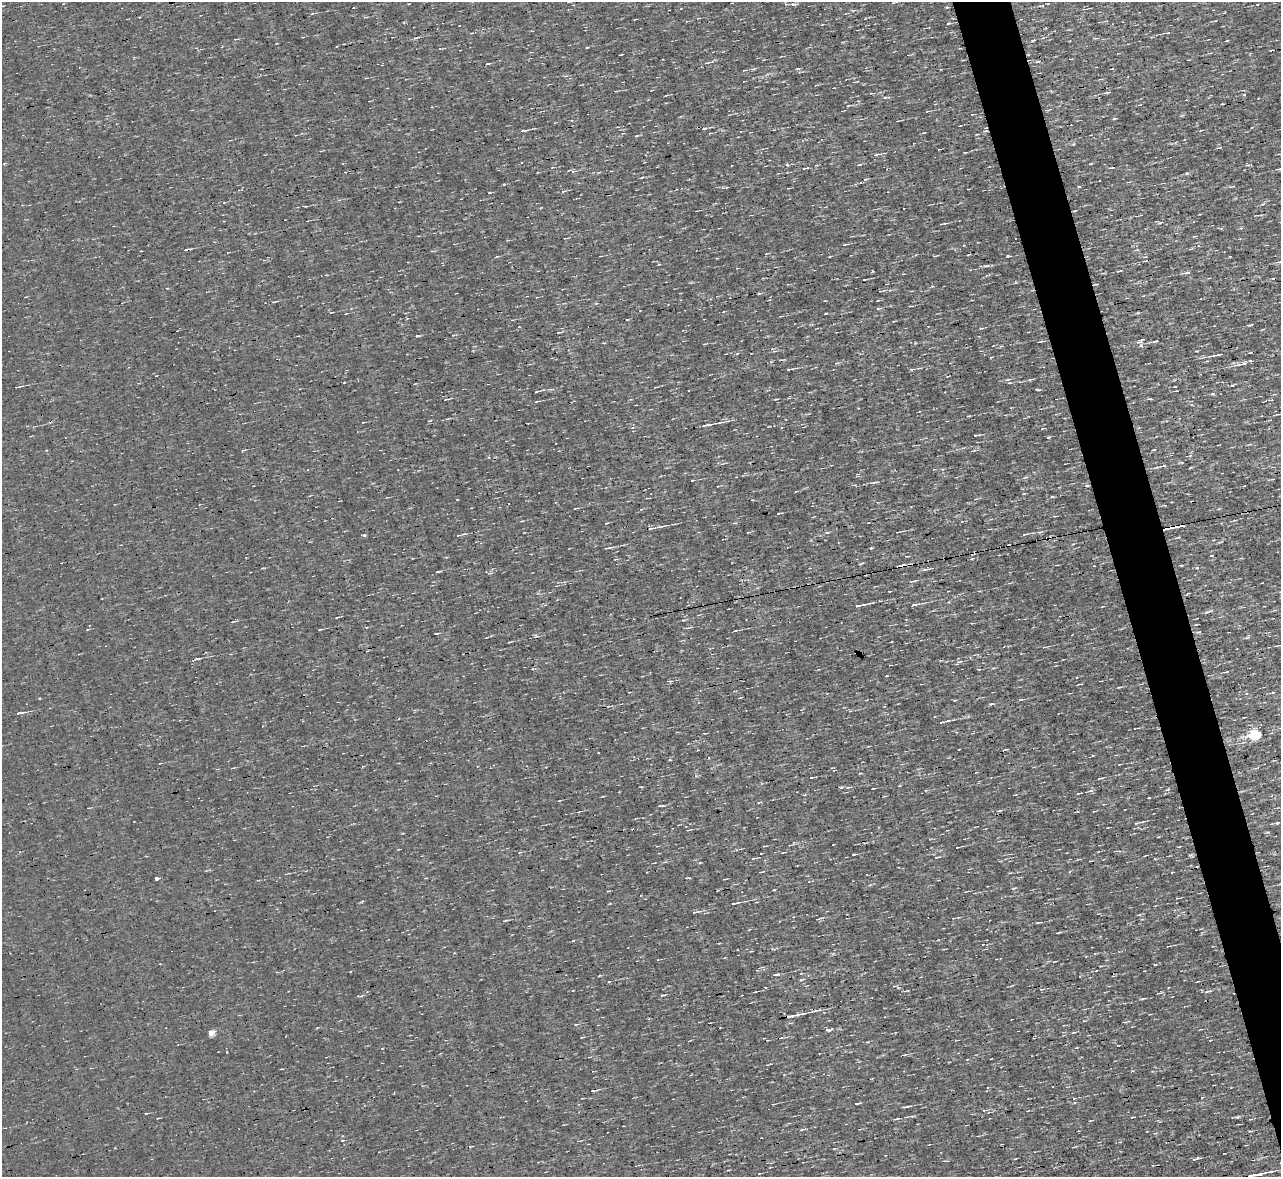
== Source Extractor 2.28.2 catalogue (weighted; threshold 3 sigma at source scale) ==
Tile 6 of 4 x 4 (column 2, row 2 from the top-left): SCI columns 1280-2558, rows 2497-3671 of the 5117 x 5112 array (HDU 1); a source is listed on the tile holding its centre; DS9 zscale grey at full resolution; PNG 1283 x 1179 px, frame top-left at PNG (2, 2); no overlay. Shown black and unused: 4% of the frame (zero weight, under 3 of 4 exposures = <1% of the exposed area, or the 3 px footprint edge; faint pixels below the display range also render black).
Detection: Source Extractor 2.28.2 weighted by HDU 2 'WHT'; one run over the whole footprint, this tile lists its part. Background 0.00314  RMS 0.044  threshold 0.2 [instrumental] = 3 sigma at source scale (4.5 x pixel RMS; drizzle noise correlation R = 1.50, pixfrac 1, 0.05/0.05 arcsec/px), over >= 5 px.
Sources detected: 215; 4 cosmic-ray / hot-pixel residue — not listed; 3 inside a brighter listed object's ellipse — not listed separately; the other 208 listed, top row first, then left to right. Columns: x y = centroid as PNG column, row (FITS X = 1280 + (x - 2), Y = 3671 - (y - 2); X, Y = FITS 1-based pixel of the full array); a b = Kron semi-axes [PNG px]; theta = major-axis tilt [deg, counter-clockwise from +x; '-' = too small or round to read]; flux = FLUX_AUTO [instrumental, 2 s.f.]
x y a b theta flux
794 4 9 4 4 9.5
1040 6 6 3 0 5
947 7 4 3 - 4.2
669 10 2 2 - 2.6
948 23 5 3 - 4.8
416 38 8 4 16 8.8
1033 40 4 2 - 4
587 47 4 2 - 3.2
1038 61 6 3 12 6.8
488 63 5 2 - 5
706 63 8 4 16 9.6
1108 92 6 3 10 8.1
1244 94 4 3 - 3.9
666 95 5 2 - 6.3
848 106 5 3 - 3.9
927 111 4 3 - 4.1
1114 119 5 3 - 4.7
960 126 4 2 - 2.9
704 128 7 3 9 6.5
524 131 12 3 6 11
986 131 7 2 5 4.9
623 133 5 3 - 3.5
710 133 4 2 - 3.6
965 152 4 2 - 3.8
876 154 10 3 11 7.5
787 165 4 3 - 8.7
859 165 6 3 16 5.5
1248 165 6 4 -10 6
806 168 12 3 13 7.9
573 171 6 4 19 7
1187 173 4 4 - 5.9
642 177 4 2 - 4.1
865 179 6 4 24 6.2
1079 187 5 3 - 3.4
723 188 5 4 - 7.7
1160 222 6 3 11 6.1
942 224 7 3 13 6
1195 236 5 3 - 3.7
844 245 6 3 19 4.5
1198 246 4 3 - 3.4
187 249 9 2 11 7.6
1191 249 5 3 - 4.5
1007 256 3 2 - 4.5
1279 262 7 3 13 5.7
659 264 4 3 - 3.4
986 266 10 4 6 9
1120 271 8 2 10 5.2
1187 272 8 4 17 13
865 279 4 2 - 3.6
1096 284 6 2 3 5.2
880 291 4 2 - 3.1
877 301 4 2 - 2.5
274 302 8 3 10 5.6
879 308 8 3 6 6.4
826 313 4 2 - 3.6
894 321 4 2 - 3.3
1251 324 8 3 20 7.9
982 328 6 3 0 4.7
1028 332 3 2 - 3.7
417 336 7 3 -3 6.4
1040 341 7 2 9 6.7
1156 341 7 3 10 8.8
1140 342 8 5 2 11
1001 346 5 3 - 4.2
1219 354 12 3 12 19
837 363 6 4 13 6.8
1245 363 8 5 16 20
789 369 5 3 - 6.5
912 369 5 3 - 5.3
1007 379 8 3 19 6.6
1010 383 5 3 - 4.2
18 387 8 3 12 6.5
1037 390 4 3 - 14
537 391 9 2 9 6.2
1212 394 5 3 - 5.4
446 399 5 2 - 4.6
1150 399 6 3 -1 5
537 401 7 3 13 4.7
1192 405 4 3 - 4.2
969 416 6 2 5 3.9
947 421 3 2 - 2.9
721 422 11 3 10 9.8
707 425 11 4 8 14
976 435 9 2 7 5.6
1154 449 4 3 - 9
243 450 5 3 - 4.3
974 450 6 3 21 5.1
1163 466 10 4 18 11
692 480 3 2 - 3.3
875 482 10 3 10 7.5
1087 485 6 4 -3 6.4
1052 496 5 3 - 4.8
575 508 6 2 13 3.9
779 513 5 2 - 6.2
1235 520 4 3 - 4.3
868 523 3 2 - 4.1
1180 526 16 3 13 80
651 528 10 5 11 16
1025 534 6 3 15 8
363 535 3 2 - 31
458 535 3 3 - 4.3
1178 537 8 3 15 6.6
608 548 12 3 8 11
907 556 4 2 - 3.9
861 563 7 2 21 4.1
900 565 12 3 13 19
262 568 4 2 - 3.8
1197 568 5 4 - 5.6
924 570 9 4 9 10
913 581 12 3 11 8.1
865 604 7 3 4 9.4
858 605 7 3 5 24
914 605 11 4 11 14
1208 612 9 3 11 9.1
232 622 6 3 19 5.2
688 628 7 4 15 7.2
320 630 5 2 - 4.3
1199 632 6 4 17 5.9
435 633 4 3 - 4
535 636 8 3 31 7.3
1247 637 9 3 35 7.7
1044 647 4 3 - 3.7
196 659 10 2 13 12
958 662 9 4 13 12
979 670 4 2 - 4.1
1227 672 6 2 19 3.9
670 681 7 3 -5 5.3
1273 692 5 3 - 4.4
1020 700 7 3 4 5.5
991 704 6 3 3 5.3
850 711 4 3 - 3.9
20 713 12 3 10 12
941 722 6 4 5 9.6
1255 735 6 5 - 430
1119 764 4 2 - 3.2
363 766 4 2 - 4.2
860 773 4 2 - 3.1
812 777 3 2 - 4.7
1100 778 6 2 9 5.2
849 787 10 3 7 11
873 788 4 2 - 3.6
1168 789 7 4 30 6.7
926 790 4 3 - 3.9
1091 791 7 4 9 8.4
1079 793 5 2 - 5.6
1015 795 4 2 - 3
1149 798 2 2 - 3.5
661 806 7 2 -2 5.6
1125 809 3 2 - 3.5
999 811 5 3 - 4.8
1094 811 4 3 - 3.7
1136 823 4 3 - 5.6
1277 823 6 4 8 8.1
678 825 4 2 - 2.7
790 845 5 3 - 4.6
764 846 3 2 - 3.7
957 847 3 2 - 3.5
1179 847 4 2 - 3.6
520 852 5 3 - 4.2
783 852 6 2 14 3.6
1066 853 3 2 - 2.7
854 854 6 2 7 4.8
937 857 5 2 - 4.2
754 858 5 3 - 4.5
761 872 6 2 9 3.9
157 878 3 3 - 120
362 901 4 4 - 4.7
734 903 10 3 11 15
696 912 15 4 10 12
1139 915 6 3 18 4.6
819 919 10 2 14 6.4
505 921 7 3 12 5.9
1038 923 6 2 10 6.5
1058 933 6 2 19 3.9
983 944 3 2 - 2.3
1168 946 6 2 12 3.3
777 974 5 3 - 5.8
802 980 7 3 21 6
609 982 3 2 - 5.2
895 986 6 3 0 4.6
1042 989 5 3 - 4.2
1206 992 6 3 18 6.1
662 995 6 3 6 5.3
1143 999 6 2 19 4.6
798 1014 16 4 15 20
1084 1021 4 2 - 3.4
575 1024 5 4 - 7.3
317 1028 3 2 - 3.4
828 1030 5 4 - 14
1074 1032 6 3 17 4.5
211 1033 5 4 - 70
781 1038 7 2 11 6
1210 1040 3 2 - 2.8
867 1042 4 3 - 3.4
967 1059 4 2 - 3
593 1091 8 3 9 9.8
1202 1098 4 2 - 3.7
857 1103 8 2 12 6.6
773 1104 4 2 - 3.5
906 1107 8 2 8 11
1132 1117 4 2 - 4.4
1238 1117 5 4 - 6.5
896 1119 6 2 16 6.6
1251 1119 5 3 - 5.7
860 1129 4 2 - 3
1250 1131 5 3 - 4.7
1195 1159 10 3 16 8.5
1256 1175 20 3 11 46
Overlapping masked pixels (flux is a lower limit): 7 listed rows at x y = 986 131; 1279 262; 1096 284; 1087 485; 1180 526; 900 565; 196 659
Isophote crosses this tile's border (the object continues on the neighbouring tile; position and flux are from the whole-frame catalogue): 1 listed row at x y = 1256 1175
Unlisted compact peaks at least as high as the median listed source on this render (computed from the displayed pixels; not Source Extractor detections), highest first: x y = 1048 437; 871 548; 1232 385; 227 1052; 504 184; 774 890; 885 97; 873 271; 1268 832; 344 382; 342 1140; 1197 351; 1155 964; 1073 144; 489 192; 915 343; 700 863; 670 760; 827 532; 932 286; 696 776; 1073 544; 437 572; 1119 687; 641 787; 683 620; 834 1149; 1025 477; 887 676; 606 523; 470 1147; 361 996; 599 976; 627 320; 457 499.